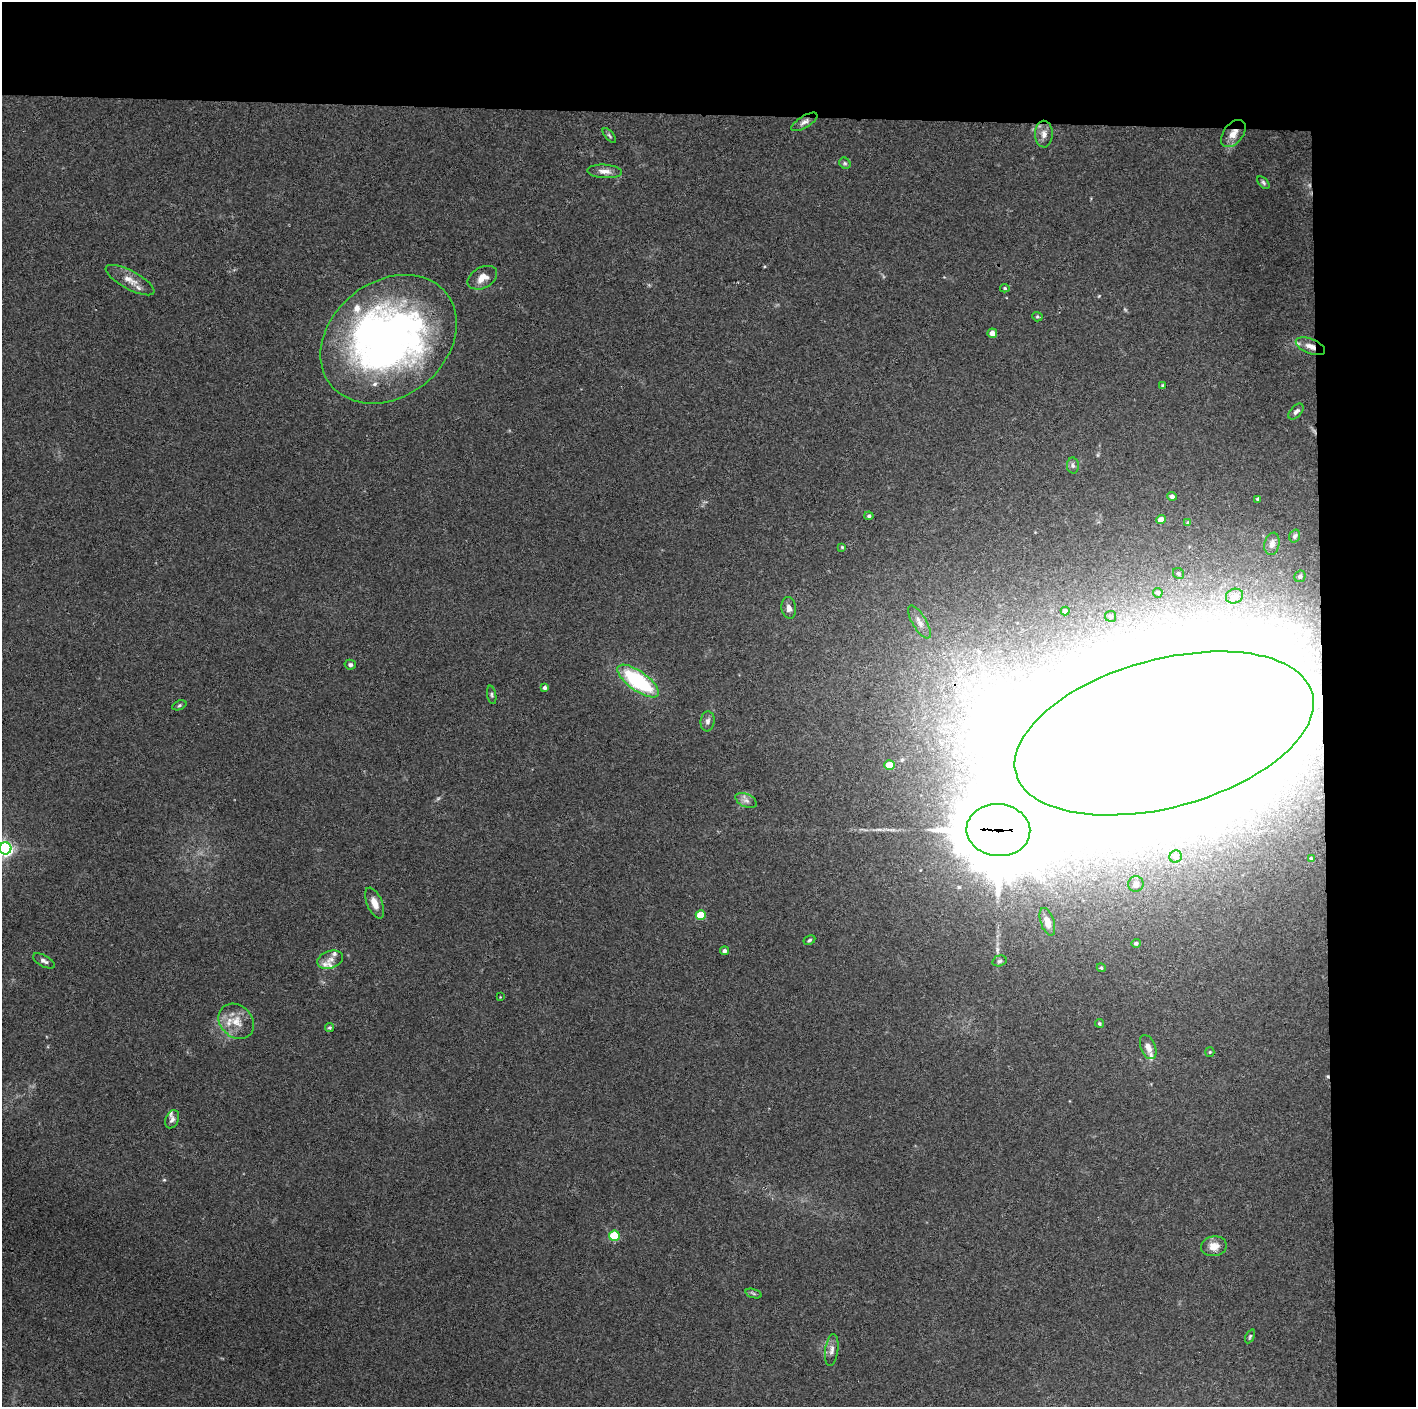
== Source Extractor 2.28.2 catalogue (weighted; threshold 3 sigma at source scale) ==
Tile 3 of 3 x 3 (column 3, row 1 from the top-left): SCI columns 2831-4244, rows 2813-4217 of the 4244 x 4221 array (HDU 1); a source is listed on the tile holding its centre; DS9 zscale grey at full resolution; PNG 1418 x 1409 px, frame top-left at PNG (2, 2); each listed source drawn as its Kron ellipse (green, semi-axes under 4 px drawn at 4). Shown black and unused: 14% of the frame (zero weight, under 3 of 4 exposures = <1% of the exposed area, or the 3 px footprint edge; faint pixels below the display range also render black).
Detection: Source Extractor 2.28.2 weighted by HDU 2 'WHT'; one run over the whole footprint, this tile lists its part. Background 0.0329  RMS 0.0045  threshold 0.0204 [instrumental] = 3 sigma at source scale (4.5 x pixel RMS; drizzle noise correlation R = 1.50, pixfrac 1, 0.05/0.05 arcsec/px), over >= 5 px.
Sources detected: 79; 1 too faint to see at this stretch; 2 inside a brighter object's white glare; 1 cosmic-ray / hot-pixel residue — neither listed nor drawn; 6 inside a brighter listed object's ellipse — not listed separately; the other 69 listed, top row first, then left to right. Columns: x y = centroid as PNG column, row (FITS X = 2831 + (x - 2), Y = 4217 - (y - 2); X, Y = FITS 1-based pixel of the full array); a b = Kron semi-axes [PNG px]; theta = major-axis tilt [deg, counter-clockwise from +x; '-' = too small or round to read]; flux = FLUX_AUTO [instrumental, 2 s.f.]
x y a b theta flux
804 122 15 5 31 2.1
1044 134 13 9 89 3
1233 134 15 9 52 5.1
609 135 9 3 -50 0.72
845 163 6 5 - 0.79
605 171 17 6 -3 3
1263 183 7 4 -46 0.86
482 278 16 10 29 4.8
130 280 27 9 -28 5.4
1005 288 5 4 - 0.6
1037 317 5 4 - 0.67
992 333 5 4 - 3.1
389 339 74 57 38 250
1310 346 15 7 -21 4
1162 385 3 3 - 0.43
1296 412 9 5 47 1.4
1073 465 8 6 -86 1.2
1172 496 4 4 - 1.7
1258 499 4 3 - 0.89
869 516 4 4 - 0.92
1161 519 4 4 - 3.9
1188 523 4 4 - 0.92
1295 536 6 5 - 1.1
1272 544 11 7 78 2.3
842 547 4 3 - 0.43
1178 573 6 5 - 1.1
1300 576 6 5 - 1.1
1158 593 5 4 - 0.83
1234 596 9 7 22 2.6
789 608 11 7 -81 2.3
1065 611 4 4 - 1.6
1111 616 5 5 - 0.8
919 622 19 7 -60 3.1
350 665 6 5 - 1.1
638 681 24 9 -36 45
545 688 4 4 - 1.1
492 695 9 4 -79 0.85
179 705 7 4 21 0.79
708 721 10 7 83 1.8
1164 733 153 74 15 10000
889 765 5 4 - 7.4
746 801 11 6 -26 2.1
998 830 32 26 -5 7600
5 848 6 6 - 150
1176 857 6 6 - 1.5
1311 858 4 3 - 0.47
1136 884 8 7 - 4.1
375 903 16 7 -66 4
701 915 5 4 - 15
1047 922 14 6 -71 2.9
809 940 6 4 28 0.68
1136 943 4 4 - 0.97
724 951 4 4 - 1.1
330 960 13 8 19 3.1
44 961 12 5 -29 1.5
999 961 7 5 16 0.89
1101 968 4 4 - 0.57
500 997 2 2 - 0.25
236 1021 19 16 -44 8.2
1099 1023 4 4 - 0.68
330 1028 4 4 - 0.71
1148 1047 13 7 -67 3.2
1210 1052 5 4 - 0.51
172 1119 9 6 66 1.5
614 1236 5 5 - 27
1214 1246 13 10 11 5
754 1294 8 3 -19 0.76
1250 1336 7 4 64 0.68
832 1350 16 6 82 2.5
Overlapping masked pixels (flux is a lower limit): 4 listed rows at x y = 1233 134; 1310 346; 1164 733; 998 830
Isophote crosses this tile's border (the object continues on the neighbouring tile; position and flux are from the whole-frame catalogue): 1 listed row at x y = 5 848